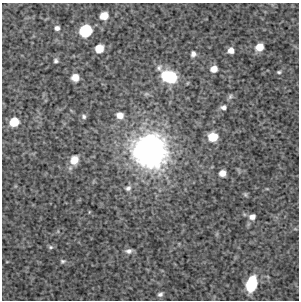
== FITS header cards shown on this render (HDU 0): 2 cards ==
NAXIS1  =                  297 /Length X axis
NAXIS2  =                  298 /Length Y axis

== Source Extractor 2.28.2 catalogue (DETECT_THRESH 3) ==
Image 297 x 298 px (HDU 0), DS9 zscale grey, 1 PNG px = 1 image px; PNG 301 x 302 px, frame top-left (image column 1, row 298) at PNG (2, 3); no overlay
Background 3900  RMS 210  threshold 621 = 3 sigma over >= 5 px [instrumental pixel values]
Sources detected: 30; all 30 listed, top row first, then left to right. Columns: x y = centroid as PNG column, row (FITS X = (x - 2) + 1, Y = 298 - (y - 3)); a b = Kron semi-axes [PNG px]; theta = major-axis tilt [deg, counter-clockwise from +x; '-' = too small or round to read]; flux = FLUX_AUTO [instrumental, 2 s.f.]
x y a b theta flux
104 16 7 6 - 2.0e+05
57 28 6 5 - 4.5e+04
86 31 9 8 - 7.1e+05
259 47 7 6 - 1.7e+05
99 48 7 6 - 2.2e+05
231 50 5 5 - 8.8e+04
193 54 7 6 - 4.9e+04
56 61 5 5 - 2.8e+04
159 68 9 8 - 5.3e+04
214 69 6 5 - 1.3e+05
279 72 6 4 8 2.2e+04
169 76 14 10 -17 6.6e+05
75 77 7 7 - 1.2e+05
230 96 8 5 64 2.7e+04
223 107 7 5 4 4.5e+04
120 115 9 8 - 1.0e+05
84 116 7 6 - 3.4e+04
14 122 8 7 - 3.0e+05
213 137 9 8 - 2.4e+05
150 151 36 34 -39 3.8e+06
74 160 10 9 - 1.6e+05
222 173 6 5 - 1.0e+05
128 188 9 7 26 5.5e+04
245 194 6 5 - 2.2e+04
252 217 7 6 - 6.5e+04
50 247 7 5 -15 2.6e+04
129 251 9 6 9 5.2e+04
63 261 7 5 6 2.6e+04
251 284 13 8 74 6.3e+05
160 294 7 6 - 4.0e+04